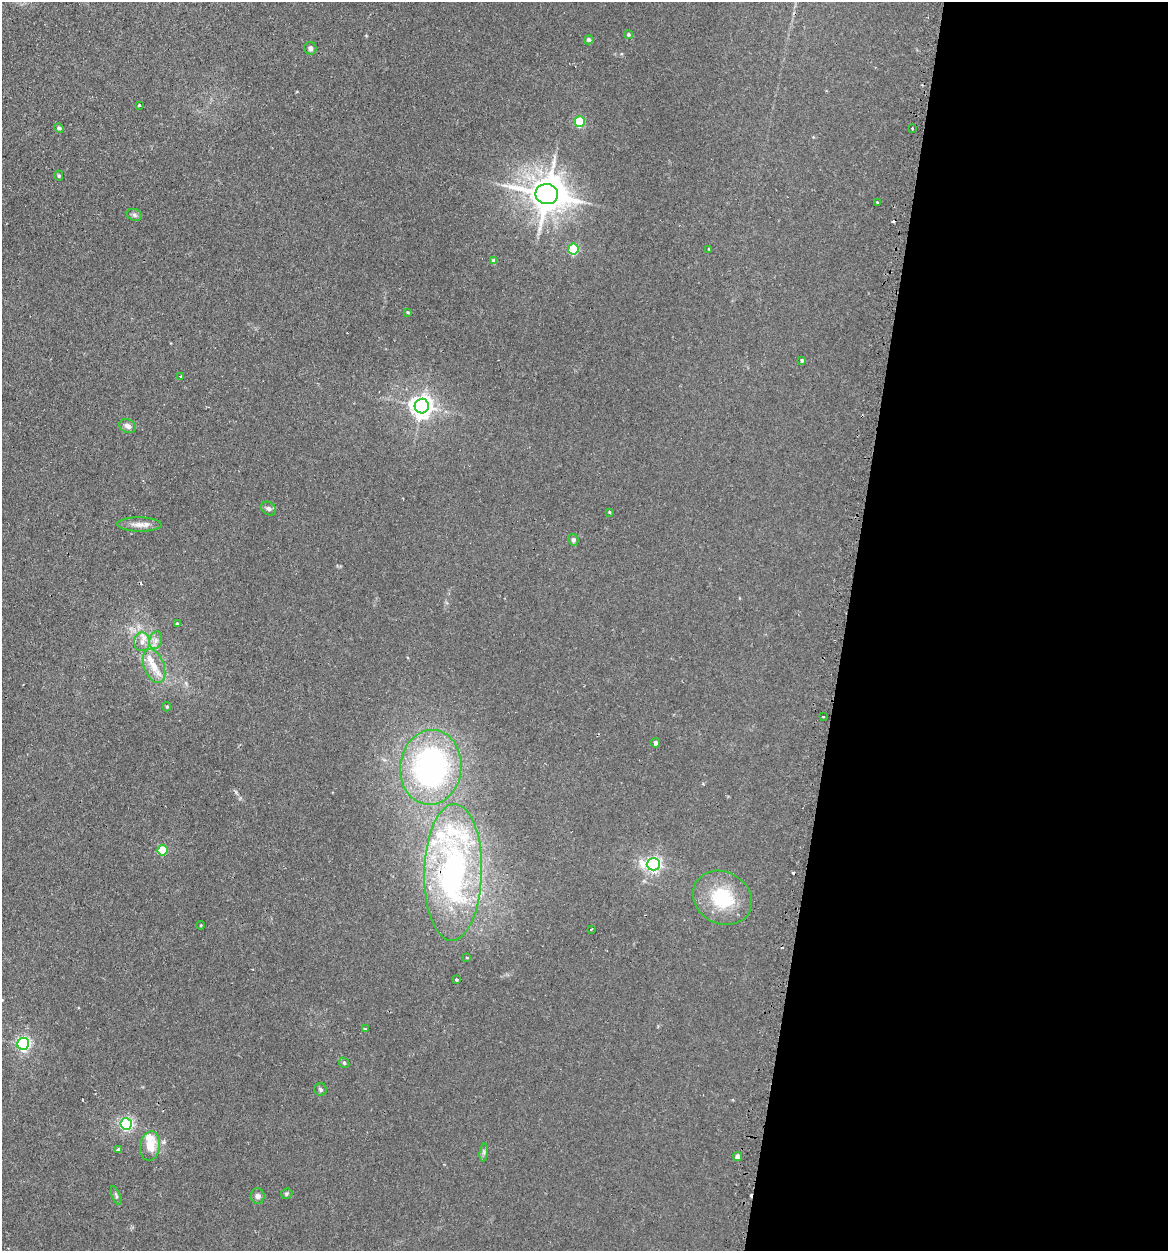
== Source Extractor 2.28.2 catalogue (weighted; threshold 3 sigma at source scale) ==
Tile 12 of 4 x 4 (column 4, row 3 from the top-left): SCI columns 3675-4840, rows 1454-2702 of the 5198 x 5223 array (HDU 1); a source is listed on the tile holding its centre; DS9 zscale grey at full resolution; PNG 1170 x 1253 px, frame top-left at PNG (2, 2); each listed source drawn as its Kron ellipse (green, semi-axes under 4 px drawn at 4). Shown black and unused: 28% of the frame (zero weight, under 2 of 3 exposures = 3% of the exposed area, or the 3 px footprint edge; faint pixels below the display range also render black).
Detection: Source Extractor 2.28.2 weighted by HDU 2 'WHT'; one run over the whole footprint, this tile lists its part. Background 0.0425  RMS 0.0057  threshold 0.0255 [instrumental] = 3 sigma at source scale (4.5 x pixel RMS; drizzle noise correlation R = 1.50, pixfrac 1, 0.05/0.05 arcsec/px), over >= 5 px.
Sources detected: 63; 6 cosmic-ray / hot-pixel residue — neither listed nor drawn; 6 inside a brighter listed object's ellipse — not listed separately; the other 51 listed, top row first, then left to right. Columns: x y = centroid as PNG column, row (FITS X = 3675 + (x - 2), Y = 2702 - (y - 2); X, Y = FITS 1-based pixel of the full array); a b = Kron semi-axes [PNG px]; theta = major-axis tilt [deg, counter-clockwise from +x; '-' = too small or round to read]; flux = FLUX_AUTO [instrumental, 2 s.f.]
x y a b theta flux
628 34 4 4 - 0.88
589 40 5 4 - 1.8
310 48 6 6 - 1.5
139 105 3 3 - 0.49
580 122 5 5 - 38
59 128 5 4 - 1.4
912 128 3 3 - 0.9
59 176 5 4 - 0.85
547 194 11 10 - 1400
877 202 3 2 - 0.64
134 215 8 6 -22 1.3
573 249 5 5 - 48
709 249 4 4 - 0.52
494 261 4 4 - 2.9
408 312 4 3 - 0.5
802 360 4 3 - 0.83
180 376 3 3 - 1.5
422 406 7 7 - 420
128 426 9 6 -25 2.6
268 508 8 6 -32 1.6
609 512 3 2 - 0.46
139 525 22 7 -1 4.4
573 540 6 5 - 1.5
177 624 4 3 - 3
156 640 9 6 72 2.3
142 642 9 8 - 3.5
154 666 18 10 -69 8
167 707 5 4 - 0.67
823 717 3 2 - 0.62
656 743 5 4 - 2
431 767 38 30 84 130
163 850 5 5 - 27
653 864 6 6 - 160
453 872 68 29 89 140
722 898 30 26 -29 32
201 925 4 3 - 0.41
591 929 3 2 - 0.53
467 957 4 2 - 0.54
457 980 4 3 - 2
365 1029 4 3 - 0.7
23 1044 6 6 - 120
344 1063 5 4 - 0.88
321 1090 6 6 - 1
126 1124 6 5 - 100
150 1146 15 10 81 9.8
118 1150 4 3 - 3.5
484 1153 9 3 85 1.1
738 1157 4 4 - 4.7
287 1194 6 5 - 0.81
116 1196 10 3 -68 1
258 1196 8 7 - 1.8
Overlapping masked pixels (flux is a lower limit): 1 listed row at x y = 453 872